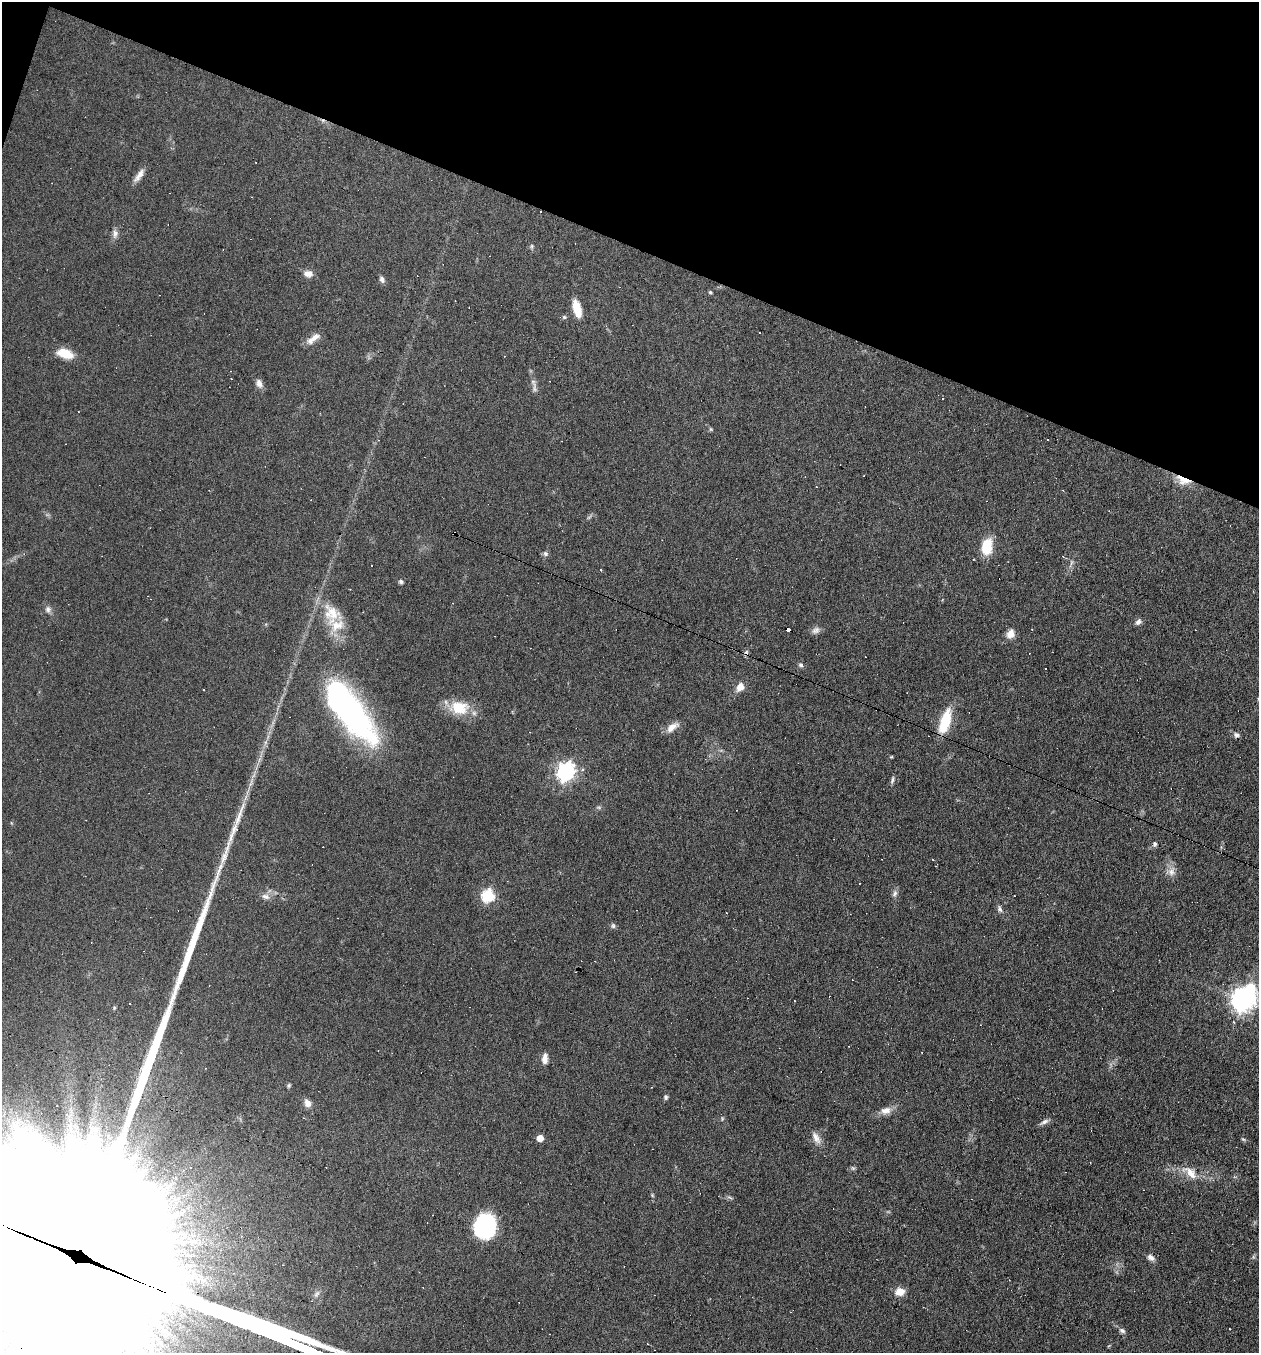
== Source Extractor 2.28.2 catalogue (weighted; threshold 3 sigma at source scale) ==
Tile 2 of 4 x 4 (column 2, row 1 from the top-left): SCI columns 1389-2645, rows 4055-5405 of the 5421 x 5405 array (HDU 1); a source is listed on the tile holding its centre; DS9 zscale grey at full resolution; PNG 1261 x 1355 px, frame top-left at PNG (2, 2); no overlay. Shown black and unused: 18% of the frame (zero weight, under 5 of 9 exposures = <1% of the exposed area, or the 3 px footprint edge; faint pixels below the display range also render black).
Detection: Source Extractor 2.28.2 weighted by HDU 2 'WHT'; one run over the whole footprint, this tile lists its part. Background 0.0906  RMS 0.0047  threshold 0.0194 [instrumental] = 3 sigma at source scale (4.09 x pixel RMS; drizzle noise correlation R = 1.36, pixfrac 0.8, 0.05/0.05 arcsec/px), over >= 5 px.
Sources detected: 108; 2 inside a brighter object's white glare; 41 cosmic-ray / hot-pixel residue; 2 long thin detections or spike segments (spike, bleed or trail) — not listed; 1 inside a brighter listed object's ellipse — not listed separately; the other 62 listed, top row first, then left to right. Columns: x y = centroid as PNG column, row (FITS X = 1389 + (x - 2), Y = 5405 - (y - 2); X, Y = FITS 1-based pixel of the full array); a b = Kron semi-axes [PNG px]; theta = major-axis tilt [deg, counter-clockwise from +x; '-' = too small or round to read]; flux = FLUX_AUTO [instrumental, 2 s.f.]
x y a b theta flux
139 175 22 6 55 3
540 212 2 2 - 0.38
115 234 12 7 85 2
532 246 6 5 - 0.66
308 274 11 8 -2 2.8
382 279 8 5 -66 1.4
710 292 5 4 - 0.6
577 309 16 7 -76 9.3
564 317 5 5 - 0.66
314 337 17 8 35 3.6
65 354 18 9 -19 8.1
259 383 12 8 -63 2.2
534 388 19 4 -82 2
711 429 6 4 -89 0.49
1183 480 20 9 -23 6.9
987 547 14 9 80 14
545 554 6 6 - 1
371 566 3 2 - 0.48
401 582 6 5 - 0.89
48 609 8 7 - 1.6
332 614 31 24 -63 15
1138 622 8 6 37 1.6
788 629 4 4 - 6.8
816 630 11 9 21 1.9
1010 634 12 9 66 3.4
801 665 6 6 - 1.1
740 687 8 7 - 4.4
459 708 25 18 -8 13
349 710 73 24 -52 130
945 721 31 12 73 13
672 727 17 8 37 3.8
1236 735 8 6 -16 1.4
582 770 4 4 - 1.2
566 772 8 7 - 170
892 780 11 4 74 0.98
1155 844 6 5 - 0.99
224 858 20 8 69 4.9
1171 871 13 11 50 3.2
895 894 9 6 65 1.5
265 896 12 7 -19 2.1
488 896 6 6 - 48
1000 909 10 6 -69 1.3
613 926 7 5 89 0.92
1243 999 8 8 - 390
849 1046 3 2 - 0.26
545 1058 12 7 86 2.8
666 1097 6 5 - 0.78
307 1103 9 7 -67 2.6
886 1110 13 9 13 3.4
4 1114 6 5 - 1
722 1119 6 3 73 0.47
1045 1122 11 6 28 1.6
540 1138 5 5 - 6
816 1138 18 8 -61 3.2
1243 1139 6 4 -19 0.57
853 1168 6 5 - 0.69
1191 1173 18 9 -47 5.2
652 1195 6 3 -72 0.52
484 1226 23 20 76 41
1151 1257 10 6 -34 1.9
900 1291 11 9 12 4.5
1122 1331 8 6 -26 1.2
Overlapping masked pixels (flux is a lower limit): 3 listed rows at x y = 540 212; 1183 480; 788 629